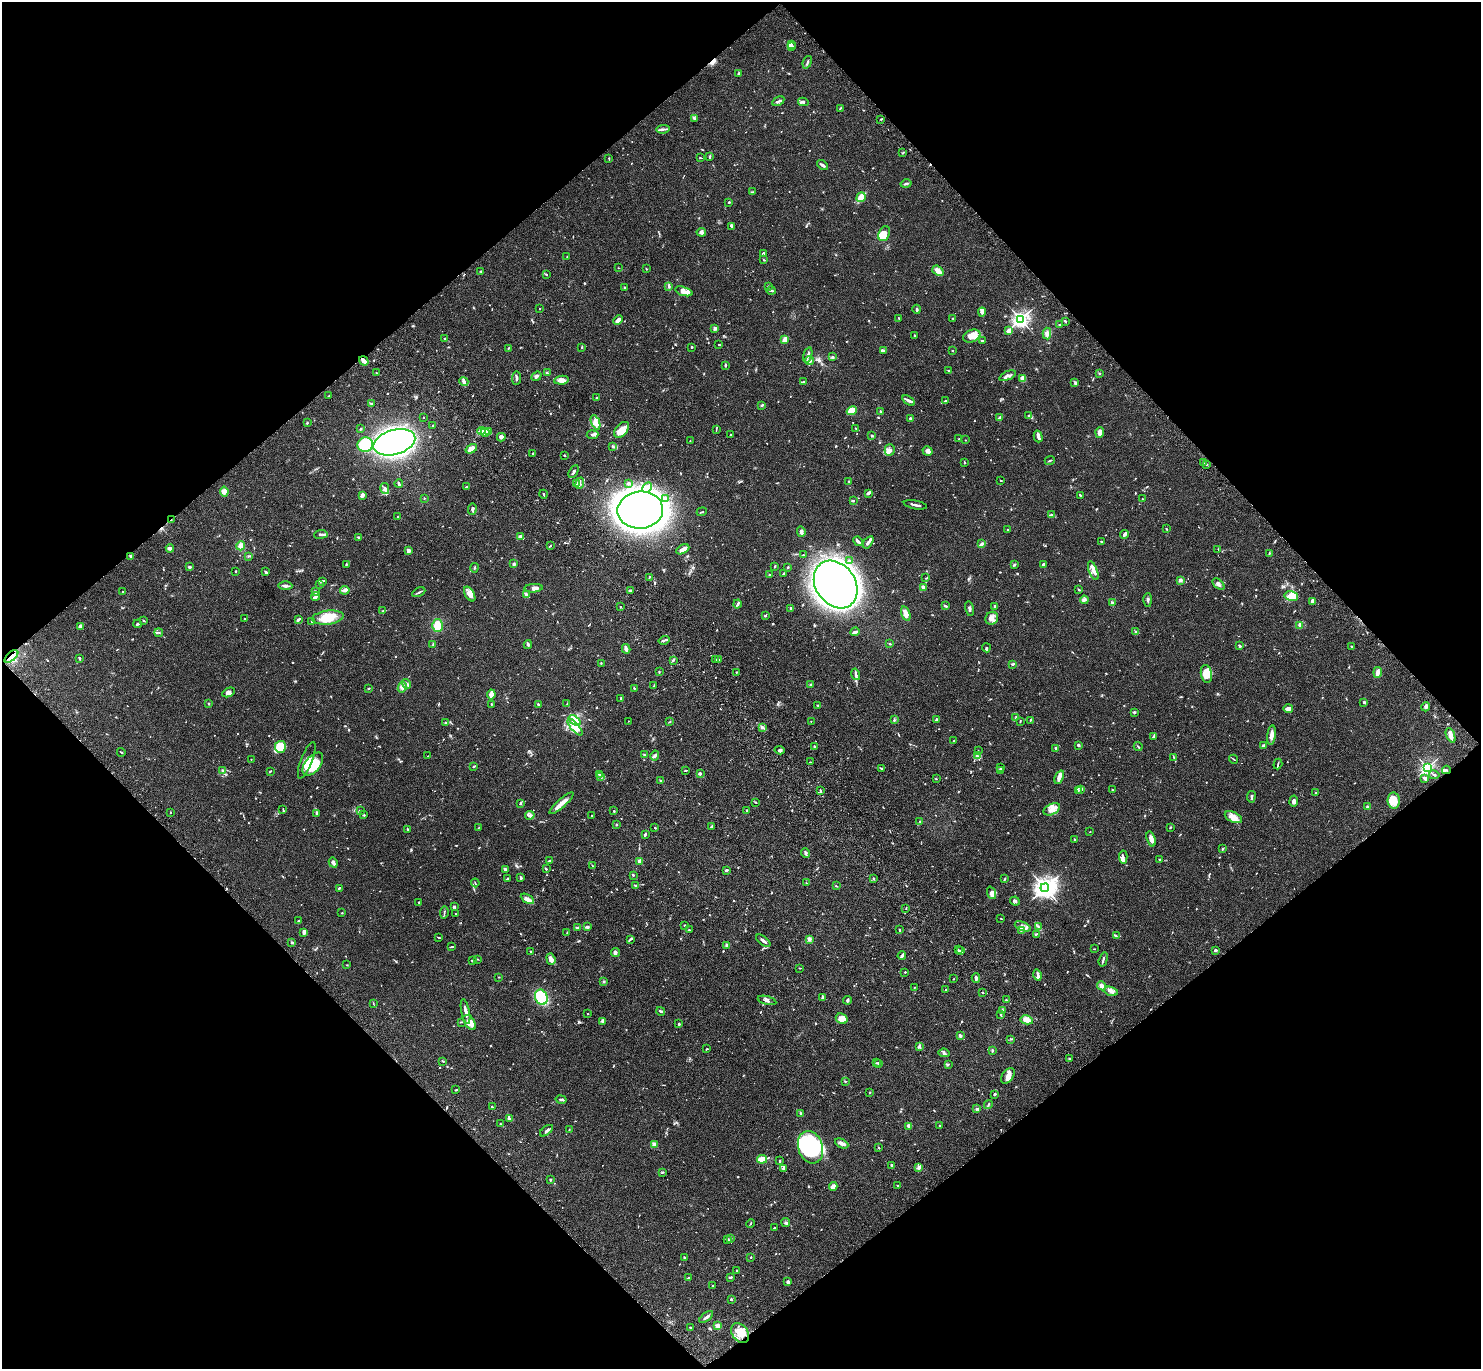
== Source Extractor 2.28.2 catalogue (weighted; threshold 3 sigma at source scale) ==
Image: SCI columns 121-6034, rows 391-5858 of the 6132 x 6118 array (HDU 1 of 3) = the unmasked area's bounding box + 8 px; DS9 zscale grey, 4 x 4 block average (1 PNG px = mean of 4 x 4 image px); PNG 1483 x 1371 px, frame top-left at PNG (2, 2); each listed source drawn as its Kron ellipse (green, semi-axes under 4 px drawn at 4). Shown black and unused: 50% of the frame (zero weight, under 3 of 4 exposures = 6% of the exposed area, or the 3 px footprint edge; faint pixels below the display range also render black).
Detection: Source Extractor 2.28.2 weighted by HDU 2 'WHT'. Background 0.0592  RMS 0.0053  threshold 0.0239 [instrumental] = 3 sigma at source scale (4.5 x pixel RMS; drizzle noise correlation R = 1.50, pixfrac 1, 0.05/0.05 arcsec/px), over >= 5 px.
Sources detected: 1083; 10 too faint to see at this stretch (4 x 4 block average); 5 inside a brighter object's white glare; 4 cosmic-ray / hot-pixel residue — neither listed nor drawn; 44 coinciding with a brighter row at this scale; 76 inside a brighter listed object's ellipse — not listed separately; of the other 944, all 500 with FLUX_AUTO >= 1.72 (the completeness limit of this list) listed and drawn (444 fainter detections not listed), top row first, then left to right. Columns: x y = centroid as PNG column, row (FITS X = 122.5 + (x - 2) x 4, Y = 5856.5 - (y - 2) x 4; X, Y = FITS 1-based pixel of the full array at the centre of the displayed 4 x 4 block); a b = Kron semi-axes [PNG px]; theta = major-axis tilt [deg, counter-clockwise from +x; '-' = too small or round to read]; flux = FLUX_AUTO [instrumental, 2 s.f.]
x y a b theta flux
791 44 3 2 - 3.9
792 46 3 2 - 5.1
807 62 6 2 70 4.4
738 73 3 2 - 2.7
778 101 6 2 30 5.7
803 102 5 3 - 5.9
840 108 3 2 - 2.4
694 118 4 2 - 4.5
881 119 3 2 - 2.5
663 129 7 2 8 6.4
903 153 4 2 - 3
710 156 3 2 - 3.2
609 158 3 2 - 1.9
700 158 3 2 - 2.3
823 165 6 2 -38 9.8
906 184 5 2 - 4.3
752 192 3 2 - 2.8
861 197 5 3 - 65
729 202 2 2 - 8.4
731 226 3 2 - 2.6
701 232 5 4 - 8.4
884 234 7 5 66 23
764 253 3 2 - 2.4
567 257 2 2 - 2.3
764 260 2 2 - 2.5
618 268 2 2 - 1.8
646 269 2 2 - 2.9
481 271 4 2 - 2.3
938 271 6 3 -38 23
546 274 2 2 - 2
669 286 3 2 - 3.8
625 287 4 2 - 1.9
768 287 2 2 - 4
684 291 9 4 -17 29
771 291 5 2 - 5
540 309 2 2 - 3.9
917 309 4 2 - 5.8
982 312 4 4 - 14
899 318 2 2 - 1.8
953 318 2 2 - 1.8
1020 319 3 3 - 950
618 320 5 3 - 12
1066 321 3 2 - 2
1059 325 2 2 - 2.8
715 328 3 2 - 8
1009 331 4 3 - 22
1047 333 6 3 -87 11
915 335 3 2 - 2.5
972 336 9 6 23 38
445 338 4 2 - 2.4
785 340 3 2 - 22
983 341 4 2 - 4.9
719 344 2 2 - 2.5
582 347 2 2 - 2.4
691 347 2 2 - 3.4
508 348 3 2 - 2.1
883 350 4 2 - 2.3
952 350 2 2 - 2.7
808 355 8 2 75 9
833 357 3 2 - 3.3
364 361 5 3 - 14
809 361 4 4 - 8.6
725 366 2 2 - 2.4
949 370 3 2 - 2.3
376 373 2 2 - 1.8
547 373 2 2 - 2.4
1099 373 2 2 - 2.3
536 376 5 2 - 8.9
1008 376 9 2 23 7
516 378 7 2 84 5.9
1023 378 4 3 - 26
562 380 8 4 6 20
464 381 5 3 - 7.4
803 381 2 2 - 2.1
1075 383 3 2 - 3.2
329 396 4 2 - 2.7
596 398 2 2 - 4
909 400 7 3 -34 9.4
945 401 3 2 - 2.7
371 404 3 2 - 3.3
762 405 4 2 - 4.2
852 411 5 3 - 79
881 412 2 2 - 6.2
1029 416 3 2 - 8.8
423 417 2 2 - 1.9
910 418 2 2 - 8.8
1000 418 2 2 - 3.6
595 422 8 4 -69 16
307 423 2 2 - 3.5
433 425 2 2 - 2.6
856 428 3 2 - 1.9
360 429 3 2 - 3
716 429 3 2 - 2.2
622 430 9 5 49 31
481 431 4 3 - 14
489 431 3 2 - 3.1
1100 432 5 3 - 19
485 433 4 3 - 10
592 435 6 2 4 8.8
731 435 2 2 - 2.2
872 436 2 2 - 6.3
1038 436 6 3 -75 8.3
501 437 4 3 - 11
959 439 2 2 - 2
965 440 2 2 - 1.7
690 441 2 2 - 2.1
394 442 21 12 17 1500
365 445 8 7 - 110
612 446 4 2 - 2.7
471 449 6 3 33 33
890 450 6 5 - 13
927 451 5 4 - 9.1
533 453 2 2 - 2.2
564 455 2 2 - 2.3
1050 461 5 2 - 3.6
964 462 3 2 - 1.9
1203 463 3 2 - 2.3
1207 464 2 2 - 1.8
574 472 7 2 60 6.2
1001 480 2 2 - 2.3
849 481 2 2 - 2.1
399 483 4 2 - 6.3
577 483 2 2 - 2.7
580 483 6 2 69 5.6
629 483 4 2 - 3.8
467 486 2 2 - 3.4
647 487 5 3 - 9.2
385 489 5 4 - 11
224 492 5 4 - 18
868 493 4 3 - 5.3
544 494 4 2 - 3.3
363 495 4 3 - 11
1080 495 3 2 - 2.2
424 498 2 2 - 3.8
665 499 3 2 - 4
1142 499 2 2 - 1.8
853 500 2 2 - 2.4
915 505 11 2 -11 10
472 509 6 3 86 6.1
640 510 23 18 4 5200
702 512 5 2 - 2
1051 515 2 2 - 3.4
398 517 2 2 - 1.8
171 520 2 2 - 1.9
1166 529 3 2 - 2.9
1008 530 2 2 - 2.1
801 532 5 3 - 9.6
321 534 7 2 8 6.9
1124 535 4 2 - 9.3
520 536 3 2 - 8.5
359 537 4 2 - 4
858 541 5 2 - 13
1101 541 2 2 - 5.7
868 542 7 2 55 11
982 544 3 2 - 15
240 546 5 3 - 15
550 546 3 2 - 2.6
170 548 4 2 - 14
683 549 7 4 29 18
1218 549 2 2 - 1.8
409 551 2 2 - 66
1269 553 3 2 - 2.5
803 555 2 2 - 1.9
131 556 4 3 - 3.7
248 556 2 2 - 2.1
849 560 2 2 - 1.8
346 564 3 2 - 2.3
514 564 3 2 - 5
1014 565 3 2 - 4.4
1043 565 3 2 - 6.5
775 566 2 2 - 3.1
189 567 2 2 - 27
787 567 2 2 - 4.2
475 568 4 2 - 2.7
236 571 2 2 - 3
1093 571 10 4 -68 18
266 572 3 2 - 4
784 573 3 2 - 3.5
770 575 2 2 - 3.2
649 577 4 2 - 2.5
926 578 3 2 - 2.4
1181 580 3 2 - 4.9
322 581 4 2 - 3.6
320 584 3 2 - 2.7
836 584 25 20 -55 2700
1218 584 7 3 -41 7.8
285 586 7 3 -1 7.2
923 587 3 2 - 9.3
534 588 9 3 4 15
345 590 5 3 - 8.4
1079 590 2 2 - 1.8
123 591 2 2 - 3.3
631 591 3 2 - 9.3
316 592 4 3 - 5.4
419 592 7 2 26 4.9
470 594 8 4 -59 21
526 595 3 2 - 8.2
315 596 4 2 - 8
1291 596 7 5 -13 69
1084 600 4 4 - 6.6
1148 600 7 2 90 5.1
1312 601 4 2 - 13
1112 602 2 2 - 1.8
737 604 4 2 - 7.3
946 606 3 2 - 4
995 606 4 2 - 3
620 607 2 2 - 2.4
791 608 2 2 - 8.4
970 609 7 2 -77 6.3
383 611 2 2 - 2.8
906 614 7 4 -71 19
765 615 3 2 - 4
328 617 16 7 6 65
992 618 7 6 - 15
244 619 2 2 - 4.7
298 619 4 2 - 6.3
143 620 2 2 - 2.5
312 621 2 2 - 2.2
138 624 4 2 - 6.1
80 626 4 4 - 7.1
437 626 6 5 - 40
1299 626 4 2 - 4.8
855 632 5 2 - 12
1135 632 3 2 - 2.9
159 633 4 2 - 3.1
664 640 5 2 - 4.9
433 644 3 2 - 3.4
890 644 3 2 - 3
528 645 4 2 - 5.8
1239 646 3 2 - 4.5
1351 646 2 2 - 2.1
986 648 4 2 - 4.4
626 649 5 2 - 13
11 656 8 3 42 20
79 658 4 2 - 4.3
715 659 3 2 - 2.6
673 660 4 2 - 3.9
719 660 3 2 - 4.5
601 663 2 2 - 1.8
1012 664 2 2 - 3.2
659 672 3 2 - 2.3
736 672 2 2 - 1.9
1378 672 5 3 - 14
856 674 6 2 -74 6.1
1206 674 9 5 -79 49
407 684 5 2 - 5.3
811 685 2 2 - 26
654 686 2 2 - 2.4
402 687 5 4 - 13
369 688 2 2 - 2.4
634 688 2 2 - 2.7
228 692 7 4 24 13
491 694 5 4 - 23
620 698 2 2 - 2.9
1364 702 2 2 - 4.4
209 704 3 2 - 2
491 704 2 2 - 4.4
567 704 2 2 - 2
538 705 4 2 - 4.3
818 705 3 2 - 2.6
1426 707 4 3 - 6.2
1288 709 5 3 - 15
1134 712 3 3 - 3.5
1016 718 4 2 - 3.3
936 719 3 2 - 3.2
575 720 7 3 -35 16
894 720 4 2 - 3.5
1030 720 2 2 - 1.8
628 721 2 2 - 3
811 721 2 2 - 2.5
1020 721 3 2 - 1.8
670 722 3 2 - 2.6
445 723 3 2 - 2.4
575 727 10 3 -49 41
762 727 4 2 - 8.2
1271 735 10 3 83 18
1451 735 8 3 -68 30
1154 737 4 2 - 3.3
954 741 3 2 - 2.6
1078 745 2 2 - 8.5
814 746 2 2 - 9
1263 746 3 2 - 5.2
280 747 6 5 - 120
1138 747 4 2 - 2.6
1056 749 3 2 - 3.2
779 750 5 3 - 6.1
978 751 2 2 - 3
121 752 4 2 - 2
644 755 3 2 - 3.3
655 755 5 3 - 5.8
428 756 2 2 - 1.9
977 756 3 2 - 3
1174 757 4 2 - 2.6
251 759 2 2 - 3.6
1234 759 5 2 - 2.7
307 760 19 5 69 26
810 762 2 2 - 2.2
313 764 13 7 51 110
1278 764 5 2 - 3.6
474 766 3 2 - 3.8
1000 767 3 2 - 3.1
881 768 2 2 - 2.2
1427 768 2 2 - 680
223 770 2 2 - 2.4
685 770 2 2 - 3.5
1001 770 2 2 - 4.3
1446 770 4 2 - 4.3
270 771 3 2 - 2.6
700 773 4 3 - 5.5
599 774 3 2 - 2.6
1434 775 5 2 - 3.5
601 777 2 2 - 2.6
1059 777 7 4 67 14
1425 778 4 3 - 11
936 779 2 2 - 1.8
661 781 4 2 - 3.8
820 790 4 2 - 3.2
1078 790 2 2 - 2.2
1081 790 4 2 - 3.1
1113 790 2 2 - 1.9
1316 793 2 2 - 1.8
1251 797 6 2 82 5.6
1294 801 5 3 - 11
1394 801 8 6 -86 49
755 802 3 2 - 2.7
520 803 3 2 - 3.7
561 803 15 3 41 25
1367 807 2 2 - 6
283 809 3 2 - 1.8
1052 809 9 5 25 20
360 810 3 2 - 2.4
747 810 2 2 - 9.2
614 811 2 2 - 3.1
171 812 2 2 - 2
316 813 2 2 - 1.8
364 815 3 2 - 2.9
530 815 4 3 - 6.7
591 815 2 2 - 2
1233 817 9 5 -24 24
920 821 3 2 - 1.8
616 825 2 2 - 3.9
711 827 3 2 - 6.3
1170 827 3 2 - 2.3
478 828 3 2 - 1.8
655 828 2 2 - 2.8
407 829 2 2 - 2.4
1090 832 2 2 - 1.9
645 834 4 2 - 3.9
1074 839 2 2 - 3
1151 839 8 4 -73 16
1223 849 3 2 - 2.9
806 853 5 2 - 6
1123 857 7 4 -86 10
1160 859 2 2 - 3.8
549 861 2 2 - 2.5
639 861 2 2 - 65
333 863 5 2 - 17
592 866 2 2 - 2.2
505 869 3 2 - 4.4
546 869 3 2 - 3.3
726 870 2 2 - 9.5
633 875 3 2 - 2.1
521 878 4 2 - 3.5
873 878 2 2 - 2.4
507 879 3 2 - 3.7
1005 879 3 2 - 2.7
475 883 4 2 - 2
806 883 2 2 - 2.1
635 885 3 2 - 3.5
836 886 2 2 - 2.8
339 888 3 2 - 4.7
1045 888 4 4 - 1800
991 893 6 4 -69 12
527 899 7 3 -32 15
1015 901 5 2 - 6.7
419 902 4 2 - 1.8
454 907 3 2 - 3.7
906 908 2 2 - 2.4
342 913 2 2 - 2.2
444 913 6 2 81 3.2
455 914 2 2 - 2
1001 918 2 2 - 2.4
298 921 2 2 - 2.3
685 925 2 2 - 12
587 926 3 3 - 4.4
1023 926 8 4 -23 13
1038 927 4 2 - 4.4
578 928 4 2 - 9
689 930 4 2 - 3.3
899 930 2 2 - 3.5
1021 931 2 2 - 1.9
304 932 4 2 - 13
567 933 2 2 - 1.8
1036 934 3 2 - 2.3
1116 936 3 2 - 2.6
439 937 4 2 - 2.5
630 939 4 2 - 3.5
809 939 2 2 - 67
763 941 8 2 -39 9.2
292 942 3 2 - 4.2
727 945 4 3 - 5.3
451 947 3 2 - 2.9
1094 949 2 2 - 1.7
958 950 3 2 - 2.7
1215 950 2 2 - 6.1
961 951 3 2 - 4.7
531 952 2 2 - 3.1
615 953 5 4 - 7.3
902 956 4 2 - 7.7
477 959 3 2 - 2
551 959 6 4 -71 13
1103 959 7 2 74 6.4
472 960 3 2 - 2.2
347 965 2 2 - 1.8
800 968 3 2 - 2.1
905 972 2 2 - 2.4
1037 975 5 3 - 7.8
499 977 2 2 - 2
976 978 5 2 - 7.9
953 979 2 2 - 2.2
604 981 2 2 - 4.2
1102 986 5 3 - 12
914 987 2 2 - 1.7
946 990 3 2 - 3.5
1111 991 7 4 -16 13
983 993 2 2 - 1.8
541 997 8 6 -68 180
823 997 3 2 - 9.2
767 1000 9 3 -15 8
847 1000 4 2 - 4.4
1006 1000 2 2 - 6.1
373 1003 3 2 - 1.9
661 1011 5 3 - 6
1002 1011 3 2 - 4.4
465 1012 12 2 -79 19
588 1014 2 2 - 1.7
1000 1014 3 2 - 2.5
842 1019 6 5 - 23
1027 1020 6 4 -11 24
603 1021 4 2 - 4.4
461 1022 4 2 - 2.3
470 1022 8 5 -56 27
679 1024 2 2 - 6.5
960 1036 2 2 - 35
1011 1039 3 2 - 1.7
919 1046 4 2 - 4.1
707 1049 3 2 - 2
992 1050 3 2 - 3.4
944 1053 6 4 -7 7.4
1069 1059 3 2 - 3
443 1061 3 2 - 3
876 1063 2 2 - 2.1
878 1064 4 2 - 4.7
948 1064 3 2 - 2.6
1008 1076 9 5 55 18
845 1081 3 2 - 1.8
456 1090 3 2 - 3.2
870 1092 3 2 - 1.9
995 1094 2 2 - 9.1
561 1099 5 2 - 5.1
988 1104 4 2 - 2.5
492 1107 2 2 - 3.4
976 1109 3 2 - 3.8
801 1113 3 2 - 5.2
510 1119 3 2 - 3.1
500 1124 3 2 - 2.2
939 1125 2 2 - 1.8
909 1126 4 3 - 8.6
569 1130 3 2 - 1.9
546 1131 7 2 39 8.1
842 1143 7 3 -27 11
654 1144 2 2 - 84
810 1147 16 12 -73 280
878 1148 2 2 - 2.4
762 1159 5 3 - 52
779 1161 2 2 - 1.9
891 1165 2 2 - 15
918 1167 2 2 - 2.4
784 1168 3 2 - 2.9
662 1172 4 2 - 2.4
550 1180 3 2 - 4.2
898 1185 2 2 - 1.9
833 1186 4 3 - 18
786 1222 4 3 - 4.4
751 1223 4 2 - 2.5
774 1228 2 2 - 3.2
731 1238 3 2 - 3.1
727 1239 4 2 - 3.5
751 1257 2 2 - 5.9
684 1258 2 2 - 4
737 1271 2 2 - 7.7
731 1277 3 2 - 5.9
688 1278 4 2 - 2.3
788 1282 3 2 - 11
713 1286 2 2 - 1.8
731 1299 2 2 - 13
706 1317 8 2 37 10
717 1326 4 3 - 9.1
691 1327 3 2 - 2.4
740 1333 10 8 -53 41
Overlapping masked pixels (flux is a lower limit): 5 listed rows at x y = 364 361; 171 520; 11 656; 1446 770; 740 1333
Diffuse or blended objects may show on this block-average render without a row.